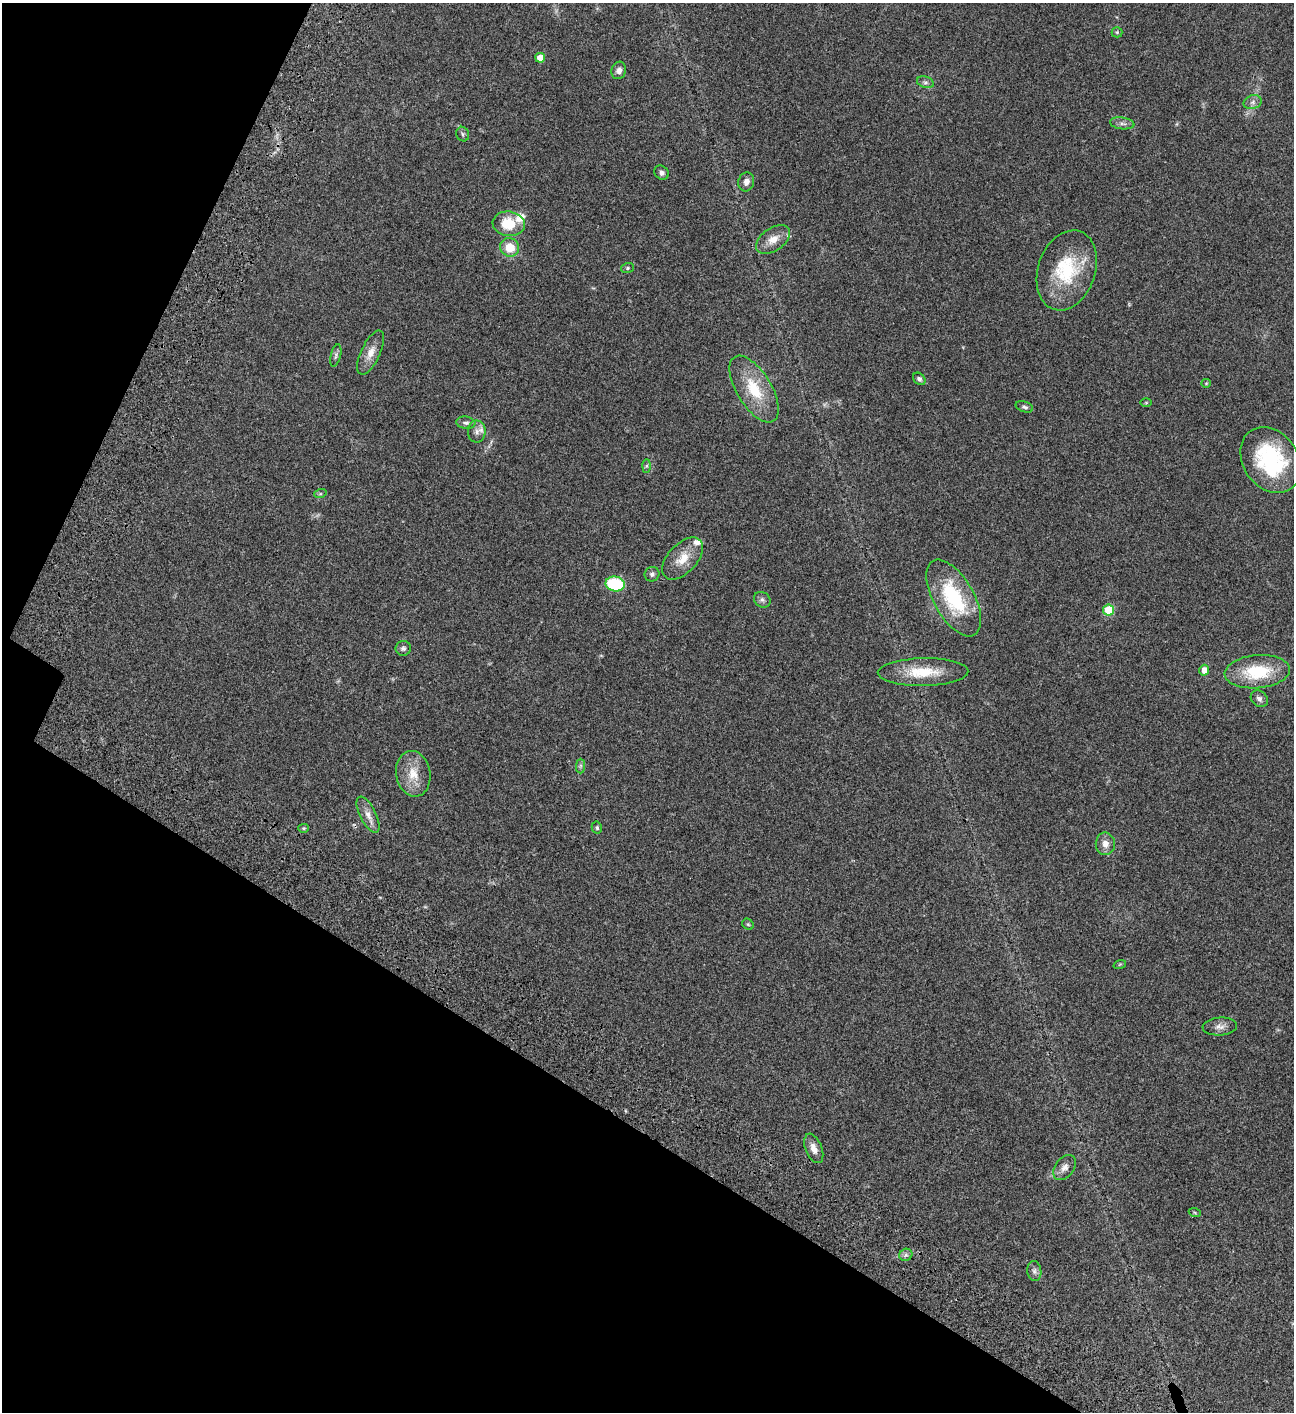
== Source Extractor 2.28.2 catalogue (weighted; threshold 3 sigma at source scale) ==
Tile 9 of 4 x 4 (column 1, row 3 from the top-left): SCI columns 506-1797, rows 1613-3022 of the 6050 x 6048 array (HDU 1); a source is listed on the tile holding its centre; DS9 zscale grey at full resolution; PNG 1296 x 1414 px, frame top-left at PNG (2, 3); each listed source drawn as its Kron ellipse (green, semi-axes under 4 px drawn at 4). Shown black and unused: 26% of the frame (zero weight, under 3 of 4 exposures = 13% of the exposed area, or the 3 px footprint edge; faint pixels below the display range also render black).
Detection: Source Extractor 2.28.2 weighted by HDU 2 'WHT'; one run over the whole footprint, this tile lists its part. Background 0.0652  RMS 0.0059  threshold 0.0264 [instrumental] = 3 sigma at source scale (4.5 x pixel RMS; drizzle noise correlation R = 1.50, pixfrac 1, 0.05/0.05 arcsec/px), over >= 5 px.
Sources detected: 55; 4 inside a brighter listed object's ellipse — not listed separately; the other 51 listed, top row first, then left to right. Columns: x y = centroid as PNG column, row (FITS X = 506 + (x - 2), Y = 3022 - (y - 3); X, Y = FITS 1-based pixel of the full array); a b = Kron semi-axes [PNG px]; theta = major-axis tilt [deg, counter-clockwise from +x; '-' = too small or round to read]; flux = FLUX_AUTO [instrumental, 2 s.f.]
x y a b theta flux
1117 32 5 5 - 0.76
540 58 5 5 - 6.7
619 70 9 7 71 2.7
925 82 8 5 -17 1.5
1253 102 9 6 16 2.1
1122 123 12 6 -8 2.1
463 134 7 6 - 1.2
661 173 8 6 -42 1.9
746 182 9 8 - 2.9
509 224 16 12 -7 14
773 239 19 11 36 6.4
510 247 10 9 - 10
627 268 6 5 - 0.8
1067 270 41 28 71 34
371 353 24 9 64 6.1
336 355 11 5 76 1.5
919 379 7 5 -43 1.5
1206 383 4 4 - 0.53
754 389 37 17 -59 21
1146 403 6 4 0 0.64
1024 407 9 5 -17 1.4
466 423 9 6 -7 1.8
477 431 11 9 -89 3.1
1270 460 35 27 -56 50
647 466 7 4 89 0.88
320 494 6 4 18 0.8
683 559 25 14 46 10
652 574 7 7 - 1.5
615 584 10 7 -11 31
954 598 42 20 -60 41
762 600 8 7 - 1.8
1109 610 5 5 - 23
403 648 7 7 - 1.7
1204 670 5 5 - 4.6
923 672 45 14 1 18
1257 672 33 16 5 26
1259 699 9 7 -44 2
580 766 7 4 89 1.1
413 774 23 17 -80 11
368 815 20 8 -63 4.6
304 828 5 4 - 0.71
597 828 6 5 - 1
1105 844 11 9 89 4.3
748 924 6 5 - 0.81
1120 964 6 4 19 0.59
1220 1026 17 9 4 3.4
814 1148 15 8 -69 3.9
1065 1167 14 9 52 3.5
1195 1213 6 4 -20 0.59
906 1255 7 6 - 1.4
1034 1271 10 7 -82 1.8